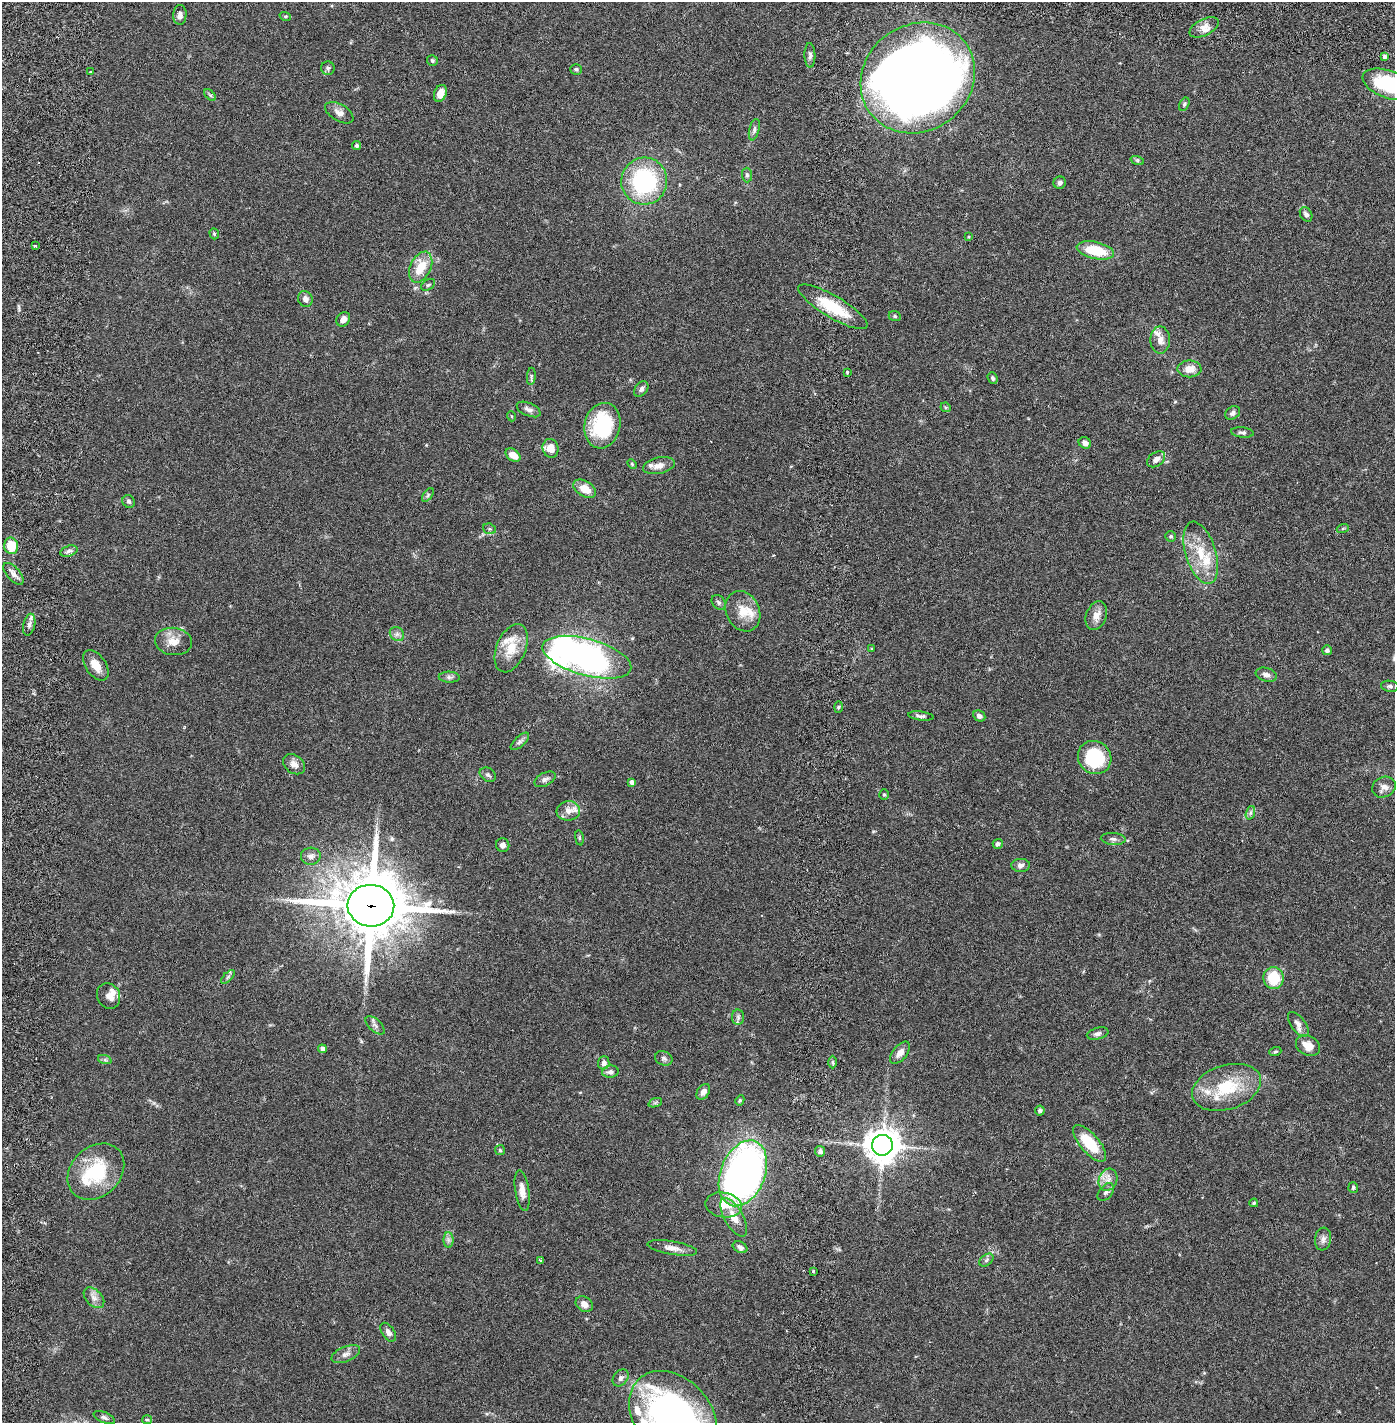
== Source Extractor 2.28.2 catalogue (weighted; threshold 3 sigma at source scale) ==
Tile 6 of 4 x 4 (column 2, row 2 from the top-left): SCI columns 1497-2889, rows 2931-4351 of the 5890 x 5857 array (HDU 1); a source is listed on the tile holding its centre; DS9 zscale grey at full resolution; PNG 1397 x 1425 px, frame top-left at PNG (2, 2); each listed source drawn as its Kron ellipse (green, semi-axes under 4 px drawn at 4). Shown black and unused: <1% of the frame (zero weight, under 2 of 6 exposures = <1% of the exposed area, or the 3 px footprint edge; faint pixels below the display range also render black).
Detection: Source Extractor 2.28.2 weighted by HDU 2 'WHT'; one run over the whole footprint, this tile lists its part. Background 0.041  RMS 0.004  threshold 0.0163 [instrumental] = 3 sigma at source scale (4.09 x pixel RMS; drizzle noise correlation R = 1.36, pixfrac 0.8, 0.05/0.05 arcsec/px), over >= 5 px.
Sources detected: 160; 2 inside a brighter object's white glare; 2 cosmic-ray / hot-pixel residue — neither listed nor drawn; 13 inside a brighter listed object's ellipse — not listed separately; the other 143 listed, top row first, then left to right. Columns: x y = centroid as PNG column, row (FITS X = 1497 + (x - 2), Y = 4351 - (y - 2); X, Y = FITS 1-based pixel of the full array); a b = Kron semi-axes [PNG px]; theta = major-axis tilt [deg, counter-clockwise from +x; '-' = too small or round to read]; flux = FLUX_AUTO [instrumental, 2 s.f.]
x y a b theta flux
180 15 10 6 85 1.2
285 16 6 3 -18 0.27
1204 27 16 8 27 2
810 55 12 5 -88 0.74
1384 57 4 4 - 0.47
432 61 6 5 - 0.4
328 68 7 6 - 0.52
576 69 6 5 - 0.4
91 72 3 2 - 0.48
918 78 59 53 37 340
1388 84 26 13 -20 17
440 93 9 6 67 2
210 95 7 4 -44 0.4
1184 104 7 4 60 0.42
339 113 15 8 -30 1.5
754 130 11 5 77 0.68
357 145 4 4 - 0.44
1137 160 7 4 -19 0.34
747 175 7 5 -89 0.46
644 181 23 23 - 26
1060 183 6 6 - 0.69
1306 214 8 5 -58 0.85
214 234 6 4 -71 0.33
968 237 4 3 - 0.22
35 246 3 2 - 0.43
1095 250 19 8 -12 8.1
421 267 16 10 64 5.2
428 285 8 5 30 0.42
305 299 8 7 - 1.2
833 307 40 11 -31 9.7
895 316 6 5 - 0.36
343 319 8 6 54 1.4
1160 340 13 9 -90 1.9
1189 369 12 8 2 2.4
847 372 3 3 - 0.34
531 376 9 3 85 0.46
993 378 6 5 - 0.49
641 389 8 6 52 0.78
946 407 5 5 - 0.3
529 409 12 6 -23 1.1
1233 413 8 6 35 0.79
511 416 5 3 - 0.2
602 426 23 18 77 16
1242 432 11 5 -6 0.65
1085 443 6 5 - 1.1
551 448 9 8 - 2.9
513 455 8 5 -35 2.4
1156 459 10 7 35 1.3
632 464 5 4 - 0.27
659 466 16 8 12 1.8
585 489 12 7 -31 3.4
428 495 8 4 54 0.46
129 501 7 6 - 0.56
1343 528 6 4 20 0.28
489 529 6 5 - 0.44
1171 536 5 5 - 0.38
11 546 8 7 - 6
69 551 9 5 16 0.7
1201 553 32 15 -73 7.1
13 574 13 6 -49 1.2
718 602 8 6 -52 0.55
743 611 21 16 -64 4.2
1096 616 15 10 70 2.2
29 625 11 6 77 0.88
397 634 8 6 -45 0.75
173 641 18 13 -7 3
511 648 25 14 68 5.4
872 649 4 3 - 0.22
1327 650 5 5 - 0.48
587 657 46 18 -15 87
96 665 17 10 -54 2.8
1266 675 11 7 -17 1
449 677 10 5 -3 0.7
1390 686 9 5 -7 0.55
839 707 6 4 88 0.3
921 716 13 4 -7 0.77
979 716 6 5 - 0.85
520 741 11 5 42 0.73
1095 757 17 16 - 17
294 764 12 9 -36 1.6
488 775 9 6 -35 0.62
545 779 11 6 28 0.85
632 782 4 4 - 1.1
1384 787 12 10 28 1.5
884 795 5 4 - 0.3
568 811 12 9 7 1.8
1250 813 7 4 71 0.55
579 838 8 4 -82 0.33
1113 839 12 6 -4 0.88
998 844 5 5 - 0.64
503 845 7 6 - 0.9
311 856 10 8 4 1.1
1021 865 9 6 3 1
371 906 23 21 -5 1700
228 977 9 3 45 0.41
1274 978 11 10 - 7.2
108 996 13 11 -63 1.9
738 1017 8 6 -89 0.62
1298 1024 14 7 -54 1.3
375 1025 12 6 -44 0.89
1098 1034 11 5 14 0.8
1308 1045 13 9 -28 2.9
322 1049 4 4 - 1.2
1275 1052 6 4 19 0.34
900 1053 13 7 50 1.6
664 1058 9 7 -22 0.64
105 1060 7 4 -19 0.48
833 1062 6 4 -89 0.41
604 1063 6 5 - 0.97
610 1072 8 6 6 0.89
1226 1087 35 22 17 12
703 1092 8 6 55 1.1
740 1100 5 4 - 0.37
655 1103 7 4 19 0.44
1040 1110 5 5 - 0.44
1090 1143 23 9 -49 7.8
882 1145 10 10 - 420
500 1150 5 5 - 0.34
820 1151 5 5 - 0.65
96 1172 31 24 44 14
743 1173 34 22 68 130
1108 1180 11 9 71 1.7
1353 1187 5 5 - 0.44
522 1191 20 7 -81 2.1
1106 1192 10 6 50 0.76
1254 1203 4 4 - 0.34
724 1205 18 12 -9 4.8
734 1217 21 9 -60 3.1
1323 1239 11 8 82 1.2
448 1240 8 5 -89 0.67
740 1247 8 5 -27 0.81
672 1248 25 6 -10 2
541 1260 4 4 - 0.24
986 1260 8 5 37 0.52
813 1271 3 3 - 0.27
94 1298 12 8 -45 1.4
584 1304 9 7 -36 1.4
388 1332 10 6 -57 1.1
346 1354 15 7 22 1.3
621 1378 9 7 51 0.92
673 1416 51 38 -48 95
104 1418 11 5 -23 0.65
147 1420 5 4 - 0.32
Overlapping masked pixels (flux is a lower limit): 1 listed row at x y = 371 906
Isophote crosses this tile's border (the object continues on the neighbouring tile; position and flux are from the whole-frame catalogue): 3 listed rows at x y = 918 78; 1388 84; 673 1416